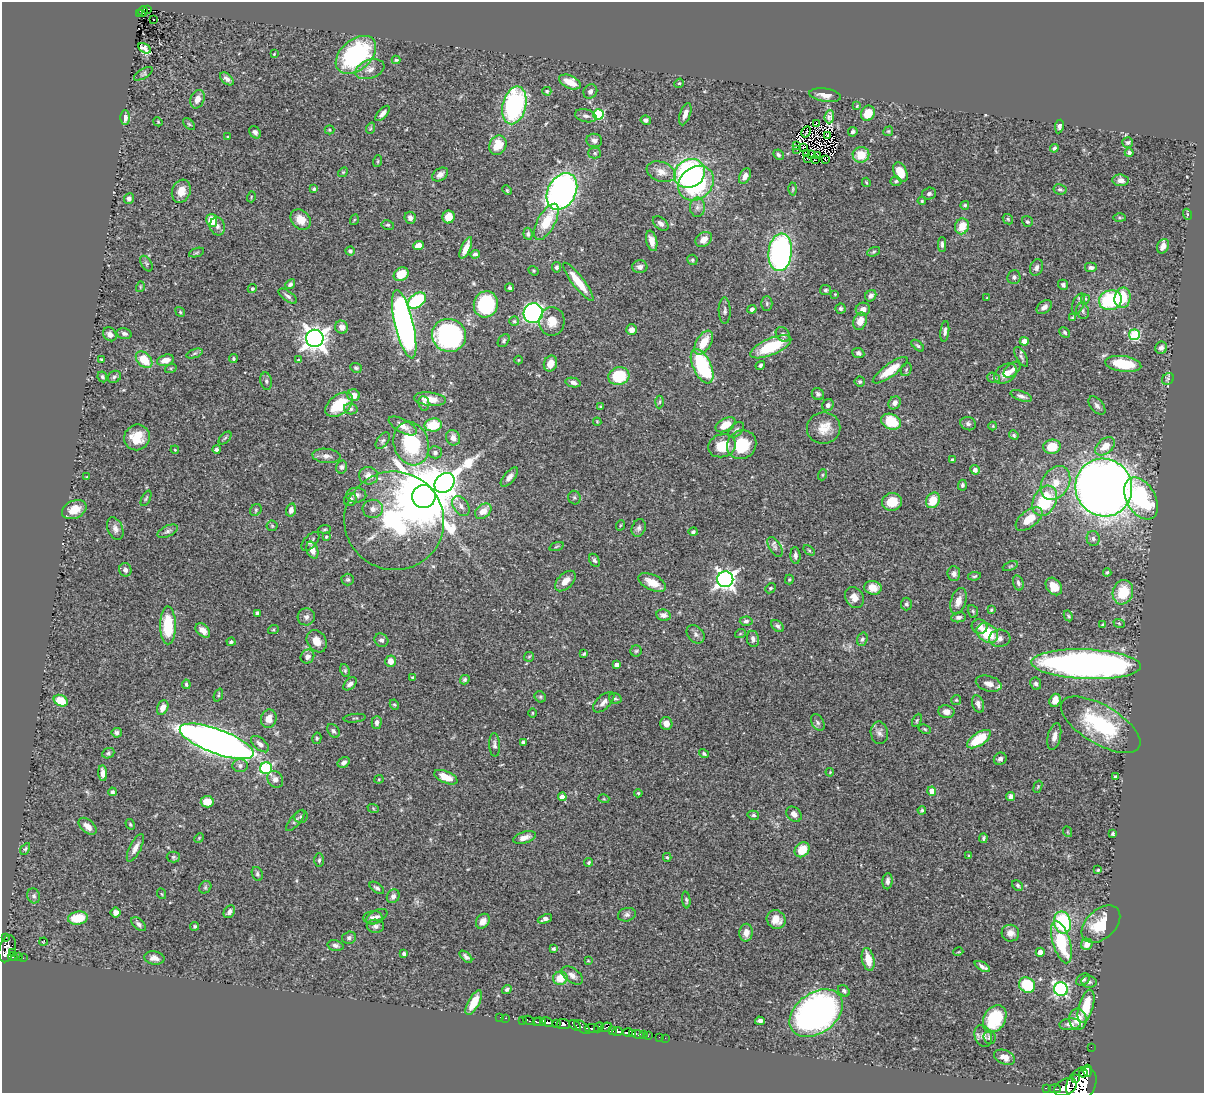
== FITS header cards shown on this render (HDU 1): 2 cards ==
NAXIS1  =                 1202
NAXIS2  =                 1091

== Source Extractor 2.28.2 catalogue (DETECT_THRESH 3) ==
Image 1202 x 1091 px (HDU 1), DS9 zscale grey, 1 PNG px = 1 image px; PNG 1206 x 1095 px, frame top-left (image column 1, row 1091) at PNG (2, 2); each listed source drawn as its Kron ellipse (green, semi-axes under 4 px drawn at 4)
Background 0.741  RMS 0.019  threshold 0.0567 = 3 sigma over >= 5 px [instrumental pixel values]
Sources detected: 491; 2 with non-positive FLUX_AUTO (blend fragments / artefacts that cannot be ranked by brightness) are neither listed nor drawn; the other 489 listed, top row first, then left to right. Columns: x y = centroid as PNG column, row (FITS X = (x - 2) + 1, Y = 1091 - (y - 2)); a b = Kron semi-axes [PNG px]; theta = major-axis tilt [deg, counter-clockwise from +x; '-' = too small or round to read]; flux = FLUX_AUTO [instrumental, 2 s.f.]
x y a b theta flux
148 9 3 2 - 2.8
143 11 5 4 - 6.1
139 14 2 2 - 3.8
154 19 3 2 - 2.6
144 48 7 4 -31 3
274 54 3 2 - 0.92
356 55 23 15 41 160
396 60 4 3 - 1.6
370 69 15 9 19 9
143 74 10 4 31 2.6
227 79 8 5 -41 4.8
570 82 11 6 -23 18
679 83 5 4 - 1.4
547 91 4 4 - 1.9
590 91 7 6 - 4.5
825 95 16 6 -8 10
197 99 9 7 69 8.9
514 105 19 11 76 190
857 106 4 3 - 1.2
383 113 9 4 48 5.3
868 113 8 6 61 23
599 114 5 5 - 95
685 114 11 5 71 7.5
586 116 11 6 -13 5.3
829 117 6 4 84 4.3
125 118 7 5 90 7.2
646 120 5 4 - 3.6
158 122 5 3 - 1.2
816 123 2 2 - 310
189 124 7 4 -45 2
1059 126 7 4 81 3.1
371 128 6 3 70 1.5
330 130 5 4 - 1.6
888 131 5 4 - 1.6
255 132 7 5 -52 3.9
806 132 6 2 59 1
853 132 5 4 - 2.7
827 135 3 2 - 1.8
228 137 4 3 - 1.2
594 140 8 6 -5 4.5
1128 142 5 5 - 2.9
498 145 10 8 59 27
796 145 3 2 - 1.1
803 147 3 2 - 1.6
1054 148 4 4 - 2.9
797 149 2 2 - 1
595 153 6 5 - 2.4
806 153 3 2 - 0.82
1129 153 4 4 - 3.1
812 154 2 2 - 1.6
778 155 5 5 - 2.7
818 155 3 2 - 0.32
861 155 8 8 - 27
808 159 4 2 - 2
815 160 4 2 - 1.2
825 160 3 2 - 0.66
378 161 6 4 72 1.5
343 172 5 4 - 1.5
661 172 15 9 -20 12
900 172 10 6 -65 24
690 173 16 14 35 210
440 174 9 6 35 5.4
745 176 8 5 63 6.3
1121 180 8 5 -6 6.2
896 181 5 4 - 1.7
866 182 5 3 - 1.3
696 183 19 16 41 130
314 189 4 3 - 2.1
793 189 6 4 89 1.8
1060 189 7 5 -9 2.8
507 190 5 4 - 1.4
181 191 12 9 70 13
562 191 19 14 62 500
929 194 7 6 - 3.4
251 197 5 3 - 1.1
129 198 5 5 - 3.8
922 201 4 3 - 1.2
965 205 4 4 - 2.1
697 207 10 7 89 5.6
1187 214 5 3 - 1.4
449 217 6 6 - 16
410 218 6 5 - 5.2
1119 218 6 3 0 1.6
1008 219 6 4 -47 1.6
212 220 7 5 -81 25
301 220 11 9 -45 16
354 220 5 3 - 1.2
1027 221 6 5 - 2.2
546 222 20 8 61 36
661 223 9 5 -40 4.3
388 225 6 4 -12 2.2
217 226 9 7 -77 5.1
962 226 8 7 - 19
528 234 6 4 -83 2.6
704 239 9 6 38 10
652 241 10 5 -76 9.1
942 244 7 4 -89 2.9
418 245 5 4 - 11
1163 246 7 5 63 7.2
466 248 11 4 66 12
350 251 4 4 - 2.2
780 252 19 11 84 280
874 252 7 4 21 1.9
196 253 8 3 19 1.7
475 254 4 4 - 3.4
692 260 5 5 - 2.3
146 264 8 5 -58 2.4
557 267 5 4 - 3.1
640 267 7 6 - 4.8
1036 267 9 6 74 4.3
1091 267 6 5 - 4.2
534 271 5 4 - 1.4
401 274 8 6 37 21
1014 277 7 6 - 3.8
578 282 24 5 -52 28
290 284 5 4 - 3
1063 285 5 5 - 3.1
140 287 5 3 - 1.1
510 288 4 4 - 2.4
252 289 5 4 - 2.1
826 290 5 5 - 2.2
835 294 3 3 - 0.86
288 296 11 5 -35 3.9
871 296 6 5 - 4.1
987 298 3 2 - 0.85
1123 298 10 8 78 38
1085 299 4 4 - 1.5
1110 300 11 9 18 92
417 301 10 6 36 85
767 303 7 5 90 2.3
486 304 13 12 - 96
1078 304 11 5 69 4
1044 307 8 6 40 5.7
752 309 4 4 - 4.3
841 309 5 5 - 3
863 309 7 6 - 8.2
725 311 13 6 -90 4.1
1083 311 8 6 -76 3.2
180 312 5 4 - 1.7
533 313 10 9 - 300
1072 318 4 3 - 1.4
514 321 5 4 - 1.9
552 321 14 12 87 18
860 321 9 6 70 13
404 324 35 9 -77 580
342 327 7 6 - 6.9
631 330 5 5 - 7.5
945 331 10 4 83 3.8
1065 332 6 4 -44 2.3
124 333 8 5 -15 3.6
110 334 7 6 - 6.1
449 335 17 16 - 200
783 335 8 6 -51 4.1
1134 335 5 5 - 100
315 338 9 8 - 1100
504 341 7 5 54 2.3
1024 341 4 4 - 12
704 343 13 7 57 22
918 346 7 4 -41 2.1
771 347 22 8 24 55
1161 348 6 6 - 4.4
195 353 8 4 19 2.4
858 353 6 5 - 3.8
1021 357 11 5 -60 3
101 359 3 2 - 1
233 359 4 4 - 1.8
144 360 10 6 -46 30
165 360 9 5 15 11
298 360 3 2 - 1.3
518 360 4 3 - 1
550 364 8 6 68 13
1123 364 18 7 -8 47
760 365 5 4 - 2.6
702 366 18 9 -65 110
171 368 6 4 18 1.4
356 368 6 4 -24 2.2
906 369 7 5 69 2.3
890 370 21 6 36 26
1012 370 10 6 41 5.6
1005 374 12 8 35 15
619 376 10 9 - 57
102 377 5 4 - 2.2
114 377 7 5 32 2.9
993 378 6 5 - 2.6
1168 379 6 5 - 2.4
266 381 9 5 -80 3.2
860 382 5 5 - 2.6
573 383 8 4 -12 5.3
818 394 6 5 - 3.3
353 395 6 6 - 11
1021 396 11 5 -19 4.7
430 399 16 6 -7 17
660 402 6 4 87 2.1
424 403 7 5 -83 3.5
895 403 7 5 50 5.8
339 405 15 10 36 49
828 405 6 5 - 3.7
1097 406 11 6 -50 4.4
600 407 3 3 - 1.5
351 409 7 5 -13 2.7
597 422 4 4 - 1.2
891 422 10 7 -24 39
968 424 8 6 -20 3.6
433 425 8 6 9 35
725 425 11 6 28 20
403 426 15 6 -28 9.1
993 426 4 4 - 1.2
824 428 17 15 9 19
736 430 9 5 45 3.8
1014 435 5 4 - 2.3
137 437 13 12 - 28
225 438 8 4 45 2.1
453 438 8 7 - 6.9
383 441 9 5 53 3
411 443 22 17 -71 86
742 445 15 14 - 40
722 446 14 11 16 30
1105 446 11 7 39 16
1052 447 9 7 6 29
217 449 4 4 - 3.9
175 450 4 3 - 0.89
435 452 7 6 - 3.6
326 456 14 7 -5 6.8
952 460 3 3 - 3.5
342 467 6 5 - 3.4
975 470 5 4 - 6
822 475 5 3 - 1.2
369 476 10 8 -11 8.2
87 477 4 2 - 0.87
509 477 12 5 50 6.1
445 483 11 8 43 650
1055 483 18 13 59 24
962 485 5 4 - 2.3
1104 487 29 28 - 1700
356 495 10 7 -1 5.3
424 496 12 11 - 15000
146 498 8 3 64 1.9
574 498 7 6 - 2.6
1141 499 23 14 -61 150
350 500 7 6 - 5.2
933 500 8 6 57 23
1045 501 16 11 64 84
892 502 10 8 11 24
461 506 11 7 -54 6
373 509 10 9 - 7.2
74 510 13 9 26 16
256 510 6 5 - 2.3
291 510 6 5 - 5.9
483 511 9 6 39 13
1029 519 15 8 38 21
394 521 50 49 - 290
621 525 5 3 - 1.2
272 526 5 5 - 1.8
639 528 9 6 66 4
115 529 12 7 -67 6
325 529 6 4 6 1.8
167 531 11 5 25 4.1
693 532 5 4 - 2.2
326 537 4 3 - 1.7
1093 539 7 6 - 4.3
310 541 11 6 46 5.1
556 547 7 3 19 1.7
775 547 11 5 -58 4.1
312 550 9 5 -70 11
809 550 6 3 -37 1.6
795 556 8 5 -86 3.8
594 560 7 5 -62 2.9
1010 566 8 4 22 1.9
125 570 7 6 - 5.2
1107 572 4 3 - 1.5
954 574 7 6 - 4.2
974 576 6 4 9 2
348 579 6 6 - 2.2
725 579 8 8 - 610
789 580 5 4 - 1.5
565 581 12 7 45 11
652 582 15 7 -25 17
1018 583 8 5 -75 3.3
1054 586 10 7 -52 16
770 588 6 4 41 1.9
873 588 8 6 -9 15
1123 592 12 10 71 38
854 597 11 9 -58 9.4
958 601 13 7 73 10
906 604 6 5 - 2.5
991 610 3 3 - 1.4
973 611 6 5 - 2.1
257 613 4 4 - 2.9
664 615 7 5 -11 5.7
1068 616 6 4 -62 1.8
306 617 9 8 - 5.2
958 617 7 5 7 4.2
746 621 6 4 3 3.2
1119 623 6 3 -20 1.5
168 625 19 8 -90 55
1102 625 3 3 - 1.2
777 626 7 5 -43 3.3
980 627 8 7 - 8.3
203 630 8 5 -43 11
273 630 5 3 - 1.3
987 633 11 9 -37 42
696 634 10 7 -47 4.9
740 634 5 3 - 1.1
1000 638 10 8 5 6.9
753 639 8 6 -82 4.8
862 639 7 5 70 3
381 640 7 6 - 4.2
317 641 12 9 -58 12
231 642 4 4 - 2
636 651 6 5 - 2.1
584 654 4 3 - 1.5
307 657 7 6 - 5.2
529 657 5 5 - 1.5
390 661 6 5 - 12
1086 664 55 15 -2 750
616 665 4 4 - 5.6
345 671 7 4 -65 2.1
412 677 3 2 - 1.2
465 680 5 4 - 2.3
186 684 5 3 - 1.9
350 684 8 5 43 5.5
989 684 13 7 -16 9.2
1036 684 6 5 - 3.5
218 695 7 4 68 1.6
540 697 6 5 - 2.1
615 699 6 5 - 2.3
956 700 5 5 - 1.5
1055 700 7 5 70 12
61 701 7 5 -27 28
604 702 13 6 42 6
978 704 9 5 -70 4.9
394 705 5 4 - 1.6
163 708 8 5 66 8.3
946 712 8 6 -9 7.6
532 713 5 3 - 1.1
355 718 11 2 7 1.4
269 719 9 7 76 12
917 720 7 4 64 1.8
377 722 6 5 - 4.8
818 723 9 6 -59 3.6
666 724 6 6 - 7.6
1101 725 45 19 -31 110
925 729 6 4 -27 1.7
333 731 7 5 -52 2.9
117 733 5 5 - 3.2
879 733 11 8 -81 5.6
1054 736 14 6 77 7.6
317 738 5 4 - 1.8
979 739 13 6 34 44
217 741 39 12 -20 1300
523 742 4 3 - 2.3
260 744 10 5 -41 5.5
495 745 12 5 -87 4.1
108 753 6 5 - 2.2
704 754 5 4 - 1.9
1000 759 6 6 - 4
344 762 6 5 - 4.3
240 766 7 6 - 4.4
266 768 6 6 - 140
830 772 4 3 - 0.96
103 773 7 4 -85 7.5
446 777 12 6 -24 18
1115 777 4 3 - 2.8
275 779 9 7 -52 6.6
379 779 4 4 - 1.3
1038 787 6 4 70 1.4
932 791 4 4 - 15
112 792 4 4 - 2.7
638 793 4 4 - 1.3
1011 796 4 4 - 4.7
562 797 4 4 - 13
604 799 5 3 - 1
207 802 6 5 - 17
373 808 6 4 -20 1.5
922 810 4 3 - 1.9
794 814 8 6 -43 6
753 815 6 4 -14 2.2
301 817 7 6 - 2.8
295 820 13 5 50 3.9
130 824 5 4 - 1.7
87 826 10 6 -41 8.7
1068 832 5 3 - 1.1
1113 834 4 3 - 2
199 838 5 4 - 1.3
524 838 12 5 17 7.7
983 838 5 3 - 1.9
135 848 15 5 63 8.1
25 849 6 4 59 1.9
802 850 8 6 46 28
969 856 3 3 - 1.3
173 857 6 5 - 2.1
667 857 4 3 - 1.6
319 860 7 5 88 2.4
589 862 4 4 - 2.6
1098 870 3 3 - 1.4
257 874 7 5 -66 2.9
888 881 8 5 86 4.8
1018 885 6 4 -47 2.2
205 887 7 5 47 2.1
377 888 8 4 -36 3.3
162 894 5 3 - 1.2
34 896 7 6 - 3.4
393 896 7 6 - 4.9
686 900 8 4 -83 2.1
229 912 7 5 55 4.7
116 913 5 5 - 5.8
627 915 9 6 12 4.2
373 917 9 6 7 4.6
377 917 11 6 29 4.8
78 918 10 6 7 31
545 919 7 4 23 4.9
776 920 10 9 - 14
483 921 8 6 54 10
1062 923 11 8 -79 100
138 924 9 5 -45 4
1101 924 22 14 43 40
195 926 5 4 - 2.1
375 926 9 6 -2 4.4
746 933 9 6 87 9.7
1010 933 9 8 - 8
5 937 3 2 - 6.5
349 938 7 6 - 3.8
43 942 4 2 - 1.1
1061 942 22 8 -73 67
1087 944 6 5 - 9.2
335 945 8 5 -14 4
7 949 14 8 73 380
553 949 4 3 - 2
958 952 5 3 - 1.1
1040 952 4 4 - 7.6
12 953 3 2 - 17
404 954 3 3 - 3.6
13 957 5 3 - 25
18 957 3 2 - 13
466 957 7 4 -43 3.8
24 958 2 2 - 0.067
154 958 10 6 -9 7.3
868 959 11 6 -77 19
588 961 4 2 - 1
982 966 8 3 -30 4.3
572 975 12 7 -35 6.4
560 978 7 6 - 21
1083 980 7 5 31 2.7
1089 982 8 6 -6 3.3
1027 985 8 7 - 47
507 989 5 4 - 2.5
1061 989 7 6 - 230
844 991 6 5 - 3
474 1002 13 5 61 18
1086 1006 17 7 74 31
816 1013 29 20 36 550
500 1017 2 2 - 4.1
505 1018 3 2 - 4.5
995 1019 14 10 59 57
1078 1019 10 8 -84 19
523 1020 2 2 - 4.2
528 1020 6 3 -29 35
760 1021 5 4 - 4.2
536 1022 4 3 - 110
540 1022 6 3 -7 180
547 1022 6 3 -33 180
556 1024 3 3 - 49
563 1024 7 5 -7 360
1070 1024 11 5 4 6
575 1025 7 3 -39 87
582 1027 9 5 -38 110
599 1027 5 3 - 69
606 1027 6 3 24 61
592 1028 7 3 -6 150
613 1031 4 3 - 59
617 1032 5 3 - 200
628 1032 5 3 - 270
632 1034 3 3 - 100
638 1034 6 3 -16 29
643 1035 3 3 - 12
648 1036 2 2 - 3.7
983 1036 11 8 -66 6.8
659 1037 2 2 - 3.7
990 1037 7 6 - 2.3
665 1038 2 2 - 2.6
1091 1047 2 2 - 4.3
1004 1057 11 7 -21 10
1088 1071 6 2 88 140
1083 1073 4 4 - 120
1075 1079 4 3 - 150
1081 1084 18 14 60 2200
1065 1087 12 8 29 660
1047 1088 3 2 - 24
1055 1089 6 2 -6 79
At the frame edge (FLAGS 8, measured only in part): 2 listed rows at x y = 7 949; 1081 1084
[2 non-positive-flux detections neither listed nor drawn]